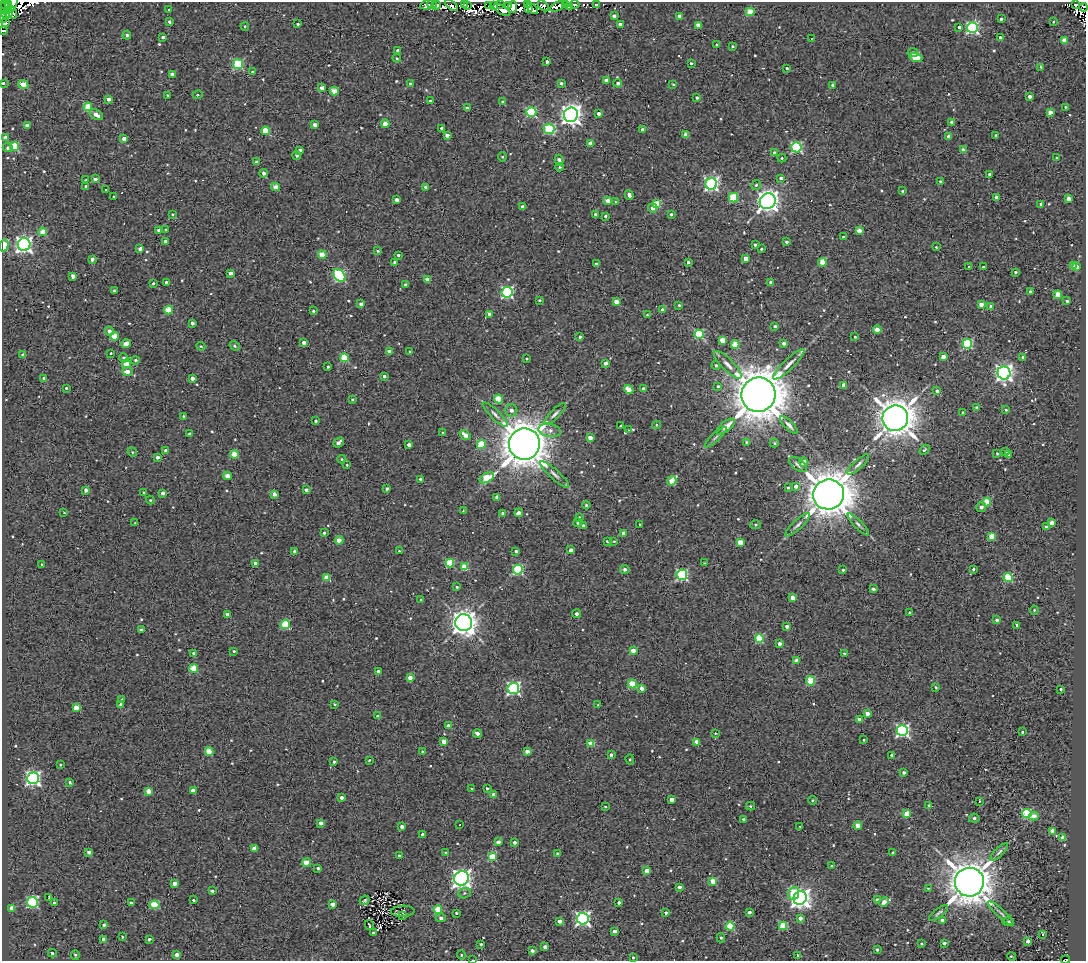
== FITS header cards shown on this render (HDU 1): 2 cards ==
NAXIS1  =                 1084
NAXIS2  =                  959

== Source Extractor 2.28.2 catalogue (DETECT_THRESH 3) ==
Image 1084 x 959 px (HDU 1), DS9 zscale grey, 1 PNG px = 1 image px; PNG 1088 x 963 px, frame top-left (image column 1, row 959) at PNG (2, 2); each listed source drawn as its Kron ellipse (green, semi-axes under 4 px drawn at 4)
Background 1.7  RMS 4.7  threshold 14.2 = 3 sigma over >= 5 px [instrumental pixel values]
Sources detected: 629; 10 with non-positive FLUX_AUTO (blend fragments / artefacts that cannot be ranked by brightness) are neither listed nor drawn; of the other 619, the 500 brightest by FLUX_AUTO listed and drawn (119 fainter detections omitted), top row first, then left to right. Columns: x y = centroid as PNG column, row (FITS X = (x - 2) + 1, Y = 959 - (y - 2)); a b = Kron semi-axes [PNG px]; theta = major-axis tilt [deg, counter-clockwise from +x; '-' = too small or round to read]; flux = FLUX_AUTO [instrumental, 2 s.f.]
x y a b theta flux
8 3 3 3 - 1.7e+04
13 3 10 3 75 1.2e+04
5 4 4 2 - 6.1e+03
432 4 5 2 - 5.9e+02
464 4 3 2 - 6.9e+03
500 4 3 3 - 9.9e+03
527 4 3 3 - 1.3e+04
566 4 3 3 - 5.5e+03
575 4 4 3 - 2.1e+03
596 4 3 3 - 6.0e+02
1076 4 4 3 - 4.4e+03
427 5 7 4 18 1.4e+03
451 5 8 3 -38 5.4e+03
467 5 3 3 - 1.1e+03
488 5 3 2 - 1.3e+03
494 5 3 2 - 3.2e+03
436 6 5 3 - 4.2e+02
509 6 4 3 - 1.3e+03
543 6 7 4 -39 1.2e+03
513 7 6 4 84 2.2e+04
557 7 8 4 27 4.1e+03
570 7 4 3 - 2.7e+03
1083 7 4 3 - 1.5e+03
5 8 7 4 -6 2.4e+04
528 8 3 3 - 2.8e+03
532 9 6 3 -41 2.9e+03
169 10 3 3 - 1.2e+03
502 10 9 4 -31 1.3e+04
750 12 4 4 - 9.9e+03
5 13 6 2 -42 1.4e+04
9 13 5 3 - 1.8e+04
12 13 6 3 -81 1.6e+04
614 16 4 4 - 1.2e+03
679 16 4 3 - 1.5e+03
3 17 5 4 - 3.3e+03
1001 19 3 3 - 4.8e+02
1054 21 3 3 - 2.1e+03
170 22 4 3 - 7.1e+02
5 23 4 3 - 4.6e+03
298 24 3 3 - 5.8e+02
620 24 4 3 - 2.3e+03
698 25 4 3 - 2.9e+03
245 26 4 3 - 3.6e+02
959 27 3 3 - 2.3e+03
972 27 5 5 - 5.3e+04
3 31 4 3 - 5.7e+02
127 35 4 4 - 6.8e+02
163 37 4 3 - 7.4e+02
1000 37 3 3 - 5.0e+02
811 38 3 2 - 8.9e+03
1064 40 4 4 - 3.6e+03
717 45 3 3 - 9.0e+02
732 46 3 3 - 3.6e+02
398 51 4 4 - 1.6e+03
913 53 5 4 - 8.2e+02
397 58 4 3 - 3.2e+02
916 58 6 4 -16 8.2e+03
547 62 3 3 - 1.1e+03
691 63 3 3 - 5.2e+02
238 64 5 5 - 2.7e+04
1041 67 4 3 - 3.4e+02
787 68 4 3 - 4.3e+02
252 72 3 2 - 4.2e+02
172 74 4 4 - 2.4e+03
606 80 4 4 - 2.9e+03
3 83 3 3 - 4.6e+02
561 83 4 3 - 7.8e+02
618 83 4 4 - 1.0e+03
23 84 5 4 - 6.5e+03
410 84 3 3 - 6.7e+02
673 84 3 2 - 3.1e+02
833 85 4 3 - 1.1e+03
322 88 4 4 - 1.9e+03
334 91 4 4 - 6.6e+03
167 95 3 2 - 3.1e+02
198 95 5 4 - 4.8e+02
1030 97 3 3 - 2.1e+03
697 98 4 3 - 6.0e+02
109 99 4 4 - 1.8e+03
430 101 3 3 - 6.7e+02
502 102 3 2 - 3.9e+02
88 107 4 4 - 1.0e+04
1065 107 3 2 - 3.2e+02
467 108 4 3 - 1.2e+03
531 112 5 5 - 2.9e+04
1050 112 4 3 - 2.8e+03
599 114 3 3 - 1.4e+03
96 115 7 4 -31 2.3e+03
571 115 7 7 - 2.2e+05
952 122 3 3 - 2.5e+03
385 124 4 4 - 4.1e+03
315 125 4 3 - 1.9e+03
27 126 4 3 - 1.6e+03
442 129 4 4 - 2.1e+03
549 129 5 5 - 2.5e+04
643 130 3 3 - 1.5e+03
265 131 4 4 - 7.9e+03
447 135 4 3 - 1.5e+03
686 135 4 4 - 4.6e+03
996 135 3 3 - 5.5e+02
949 136 4 4 - 1.5e+03
5 138 4 3 - 2.7e+03
124 139 4 3 - 1.8e+03
590 143 4 4 - 3.1e+03
14 146 4 4 - 1.3e+04
796 147 5 5 - 3.5e+04
8 148 5 4 - 1.0e+03
300 150 4 3 - 1.4e+03
963 150 4 3 - 2.5e+03
775 153 4 3 - 1.9e+03
297 155 4 4 - 7.5e+02
502 157 4 4 - 3.2e+02
782 158 4 4 - 4.6e+02
1057 158 3 2 - 3.4e+02
559 160 5 4 - 8.3e+02
256 162 3 3 - 4.8e+02
559 167 4 3 - 4.2e+02
264 173 4 3 - 1.1e+03
989 174 3 3 - 1.1e+03
781 178 4 3 - 9.0e+02
95 179 3 3 - 1.6e+03
86 180 3 2 - 3.6e+02
940 182 3 3 - 8.2e+02
711 184 6 5 - 8.2e+04
756 185 5 4 - 7.2e+02
86 186 4 3 - 1.1e+03
276 187 4 4 - 4.3e+03
426 187 3 3 - 1.7e+03
106 190 3 2 - 6.6e+02
902 191 3 2 - 3.6e+02
629 195 5 3 - 1.7e+03
113 197 3 2 - 3.3e+02
996 197 3 3 - 1.4e+03
733 198 5 4 - 1.6e+04
1069 199 4 4 - 4.4e+03
396 200 4 4 - 1.7e+03
608 201 4 3 - 4.4e+03
768 201 8 7 - 2.3e+05
615 202 3 2 - 1.4e+03
657 204 4 4 - 1.1e+04
1041 204 3 3 - 1.1e+03
523 207 3 3 - 9.9e+02
653 208 4 4 - 2.0e+03
173 214 3 3 - 3.8e+02
595 214 3 3 - 5.4e+02
671 214 3 3 - 6.0e+02
606 216 3 3 - 6.5e+02
158 230 3 3 - 5.5e+02
166 230 3 3 - 4.2e+02
859 231 4 4 - 3.0e+03
43 232 4 4 - 6.9e+03
843 237 3 3 - 3.4e+02
165 241 3 3 - 6.4e+02
786 242 3 3 - 6.9e+02
24 244 6 6 - 1.3e+05
4 245 6 4 78 4.9e+03
755 245 4 3 - 5.9e+02
936 247 3 3 - 3.6e+02
140 249 4 3 - 1.1e+03
761 249 3 2 - 3.8e+02
378 251 3 3 - 4.7e+02
322 255 4 4 - 6.3e+03
398 255 3 3 - 6.4e+02
92 259 4 3 - 1.3e+03
746 259 4 4 - 3.4e+03
395 262 4 3 - 1.2e+03
688 262 3 3 - 5.9e+02
822 262 4 4 - 8.0e+03
596 264 3 3 - 9.8e+02
1073 266 4 4 - 3.2e+03
969 267 3 3 - 3.1e+02
983 267 3 3 - 4.4e+02
1077 267 3 3 - 2.7e+03
1015 272 3 3 - 5.1e+02
231 273 4 3 - 2.0e+03
73 276 4 3 - 2.1e+03
339 276 7 5 -51 4.6e+04
428 280 4 4 - 3.8e+03
166 282 3 3 - 9.2e+02
771 282 4 3 - 1.2e+03
153 283 3 3 - 5.5e+02
405 285 3 3 - 8.0e+02
115 291 4 3 - 1.1e+03
1030 291 3 3 - 5.5e+02
507 292 5 5 - 5.3e+04
1058 295 4 4 - 7.1e+03
539 300 3 2 - 3.2e+02
1067 301 3 3 - 5.1e+02
616 302 4 4 - 3.3e+03
361 304 4 3 - 1.0e+03
981 304 4 4 - 2.2e+03
679 305 3 3 - 3.3e+02
991 306 4 4 - 1.6e+03
169 310 4 4 - 1.1e+04
662 310 4 4 - 1.6e+03
313 311 3 3 - 5.6e+02
489 314 4 4 - 1.3e+03
647 315 3 3 - 3.2e+02
192 323 4 3 - 9.3e+02
775 326 4 3 - 7.1e+02
877 330 4 4 - 5.3e+03
109 331 4 4 - 1.5e+03
699 334 5 4 - 1.9e+04
114 336 4 4 - 7.3e+03
580 337 3 3 - 4.6e+02
855 337 3 3 - 3.9e+02
722 340 4 4 - 5.8e+03
304 343 4 3 - 1.5e+03
784 343 3 3 - 1.2e+03
126 344 5 4 - 3.5e+03
967 344 5 5 - 2.6e+04
735 345 4 4 - 9.1e+03
201 346 4 4 - 3.4e+02
235 346 5 4 - 5.5e+02
389 351 4 3 - 1.7e+03
410 351 3 3 - 3.2e+02
111 353 3 3 - 1.5e+03
23 355 4 3 - 1.1e+03
943 357 4 3 - 2.8e+03
124 358 5 4 - 7.7e+02
344 358 4 4 - 1.4e+04
1023 358 4 3 - 1.1e+03
527 359 3 2 - 3.1e+02
135 360 4 4 - 6.8e+02
606 363 4 3 - 1.2e+03
126 364 4 4 - 8.7e+03
789 364 21 5 44 2.5e+03
716 365 4 4 - 5.5e+02
728 365 18 6 -45 2.3e+03
328 367 3 2 - 4.4e+02
127 372 5 4 - 2.6e+03
1004 373 6 6 - 1.5e+05
384 376 3 3 - 9.5e+02
192 378 4 3 - 1.4e+03
44 379 3 3 - 1.6e+03
844 385 4 3 - 1.8e+03
718 386 3 3 - 3.8e+02
66 388 3 3 - 4.6e+02
643 389 4 3 - 1.1e+03
629 390 5 4 - 5.3e+03
937 391 4 3 - 9.3e+02
758 395 17 17 - 1.3e+06
352 399 3 3 - 3.6e+02
499 399 4 4 - 9.1e+03
976 407 4 3 - 3.6e+02
511 410 6 6 - 1.5e+03
1006 410 4 3 - 4.7e+02
963 413 4 3 - 4.0e+02
495 414 17 4 -44 1.4e+03
555 414 14 4 46 1.2e+03
184 417 4 3 - 1.3e+03
895 418 13 12 - 6.8e+05
315 421 3 3 - 4.6e+02
656 425 4 4 - 4.0e+02
789 425 11 4 -45 1.2e+03
620 426 3 2 - 4.0e+02
726 426 11 5 39 3.9e+03
550 430 11 6 -10 1.8e+03
628 430 3 2 - 3.9e+02
443 432 3 3 - 1.1e+03
189 434 4 3 - 9.8e+02
465 435 6 4 -41 2.4e+03
716 437 14 4 42 9.7e+02
590 438 4 4 - 2.9e+03
339 442 6 3 40 1.5e+03
747 442 4 3 - 9.7e+02
774 443 4 4 - 4.7e+02
481 444 4 4 - 1.2e+04
524 444 16 15 - 1.0e+06
409 445 4 4 - 1.9e+03
924 450 6 3 47 5.1e+02
166 451 4 3 - 1.8e+03
1005 451 3 3 - 7.5e+02
132 452 5 4 - 4.4e+02
997 453 4 3 - 3.5e+02
234 454 4 4 - 7.2e+03
1009 454 3 3 - 4.3e+02
157 457 4 3 - 1.1e+03
342 459 4 4 - 3.9e+02
803 462 5 4 - 2.1e+03
798 464 10 5 -38 9.3e+02
858 464 14 4 42 1.1e+03
347 465 3 3 - 3.6e+02
554 474 19 5 -42 1.7e+03
227 476 4 4 - 4.2e+03
487 478 8 4 29 1.3e+04
420 479 4 3 - 5.0e+02
672 481 5 4 - 7.0e+03
796 486 4 3 - 1.7e+03
788 488 3 3 - 4.4e+02
387 489 4 3 - 7.8e+02
86 490 4 3 - 1.5e+03
306 490 4 3 - 1.0e+03
144 492 3 2 - 3.1e+02
163 493 4 3 - 1.9e+03
274 494 4 3 - 1.6e+03
828 494 15 15 - 9.9e+05
497 497 4 3 - 1.6e+03
150 500 4 4 - 3.2e+02
987 502 4 4 - 9.9e+03
586 505 4 4 - 4.1e+02
981 507 5 4 - 1.3e+03
463 511 4 3 - 3.3e+02
64 512 4 3 - 3.4e+02
503 513 4 3 - 2.2e+03
519 513 4 3 - 2.0e+03
579 517 4 3 - 4.3e+02
135 523 3 2 - 4.8e+02
578 523 4 4 - 5.7e+02
1052 523 4 3 - 2.8e+03
640 524 3 2 - 3.3e+02
858 524 14 4 -46 1.1e+03
755 525 5 4 - 4.7e+02
797 525 16 4 42 1.3e+03
583 526 3 3 - 1.2e+03
1046 527 4 3 - 1.2e+03
324 533 3 3 - 4.6e+02
623 533 4 3 - 1.2e+03
991 536 4 4 - 6.6e+03
339 540 4 4 - 4.6e+03
607 541 3 3 - 3.4e+02
614 541 3 3 - 3.7e+02
740 542 4 4 - 5.3e+03
571 550 4 4 - 1.4e+03
295 551 4 4 - 2.1e+03
399 551 3 3 - 3.2e+02
516 551 3 3 - 7.1e+02
255 563 4 3 - 1.7e+03
450 563 4 4 - 1.4e+04
704 563 3 2 - 3.2e+02
42 565 3 3 - 5.6e+02
464 567 4 4 - 9.2e+03
625 569 5 3 - 1.4e+03
973 569 3 3 - 7.2e+02
518 570 5 5 - 3.0e+04
843 570 3 3 - 3.9e+02
682 575 5 5 - 4.1e+04
1008 577 4 4 - 1.5e+04
327 578 4 4 - 5.2e+03
457 587 3 3 - 3.4e+02
873 589 4 3 - 7.1e+02
793 598 4 4 - 3.1e+03
421 600 4 4 - 3.1e+02
1034 610 4 3 - 3.4e+02
910 613 3 3 - 8.5e+02
227 614 4 3 - 7.3e+02
576 614 4 4 - 9.4e+02
997 620 4 3 - 1.2e+03
464 623 8 8 - 3.4e+05
285 624 5 4 - 1.6e+04
1017 625 4 3 - 1.1e+03
787 627 4 3 - 1.7e+03
141 630 4 3 - 1.2e+03
759 639 4 4 - 1.5e+04
779 644 3 3 - 1.5e+03
234 651 3 3 - 4.7e+02
633 651 4 4 - 3.2e+03
194 653 3 3 - 7.3e+02
844 653 3 2 - 4.4e+02
796 661 4 4 - 3.2e+03
194 668 4 4 - 9.4e+03
379 671 4 3 - 1.6e+03
410 678 4 4 - 2.1e+03
811 681 4 4 - 1.3e+04
632 684 4 4 - 9.7e+03
936 687 3 2 - 3.7e+02
513 688 6 5 - 6.6e+04
642 688 4 3 - 2.4e+03
1061 689 3 3 - 5.2e+02
122 699 4 3 - 3.9e+02
121 704 3 3 - 1.3e+03
334 704 3 2 - 3.7e+02
598 705 3 3 - 3.1e+02
76 708 4 4 - 4.8e+03
867 713 4 4 - 1.9e+03
377 716 4 3 - 4.9e+02
859 720 4 3 - 3.0e+03
448 726 4 3 - 1.7e+03
902 731 5 5 - 6.3e+04
1022 732 4 3 - 4.0e+02
477 733 4 3 - 1.4e+03
715 733 4 3 - 3.1e+02
864 740 3 2 - 3.5e+02
444 742 4 4 - 3.0e+03
697 742 4 3 - 3.6e+03
591 743 4 4 - 8.1e+03
209 751 4 4 - 7.6e+03
527 751 3 3 - 2.3e+03
423 752 3 3 - 6.1e+02
611 755 3 3 - 9.8e+02
892 755 3 3 - 1.1e+03
630 759 5 4 - 3.5e+02
369 760 4 3 - 3.1e+02
334 762 4 3 - 7.5e+02
60 765 3 3 - 3.4e+02
904 773 4 3 - 9.4e+02
33 778 6 6 - 8.9e+04
70 782 3 3 - 6.9e+02
471 788 3 3 - 9.0e+02
487 788 3 3 - 5.3e+02
149 791 4 4 - 4.5e+03
193 791 4 4 - 2.9e+03
493 794 4 3 - 7.2e+02
342 798 3 3 - 1.1e+03
672 799 4 4 - 2.8e+03
812 800 4 4 - 3.5e+02
979 801 3 2 - 3.9e+02
750 806 4 4 - 3.5e+02
929 806 3 3 - 8.7e+02
605 807 3 2 - 3.1e+02
907 813 4 4 - 5.8e+03
1027 813 5 4 - 2.1e+04
1034 816 5 3 - 3.1e+03
974 818 5 4 - 8.6e+02
743 819 3 3 - 5.5e+02
321 823 4 4 - 1.3e+03
460 825 3 2 - 1.1e+03
858 825 4 4 - 6.0e+03
800 826 3 2 - 4.4e+02
402 827 4 3 - 1.7e+03
1052 831 4 4 - 3.4e+03
422 834 3 3 - 7.6e+02
1063 837 4 4 - 3.9e+03
498 842 4 3 - 1.3e+03
514 842 3 3 - 1.1e+03
254 849 4 4 - 3.2e+03
89 852 4 3 - 1.7e+03
446 852 3 2 - 3.1e+02
999 852 12 4 45 8.0e+02
893 853 3 3 - 4.2e+02
558 854 3 3 - 8.9e+02
399 856 3 3 - 5.7e+02
492 857 4 4 - 1.0e+04
306 863 4 4 - 6.7e+03
832 866 3 3 - 4.9e+02
318 868 4 3 - 5.9e+02
647 871 4 4 - 3.0e+03
462 878 7 7 - 1.5e+05
713 881 4 4 - 5.6e+03
969 882 14 14 - 8.7e+05
175 883 4 3 - 2.4e+03
680 887 4 3 - 1.6e+03
928 888 4 3 - 3.5e+02
212 891 4 3 - 7.7e+02
464 893 6 5 - 7.7e+02
793 893 6 5 - 1.0e+04
49 898 3 2 - 7.7e+02
800 898 7 6 - 1.8e+05
193 900 3 3 - 1.6e+03
365 900 5 3 - 4.6e+02
877 900 3 3 - 1.5e+03
32 902 5 5 - 3.8e+04
884 902 5 4 - 3.3e+03
54 903 3 3 - 5.2e+02
131 903 4 3 - 8.6e+02
619 903 3 3 - 9.0e+02
333 904 4 4 - 3.1e+03
154 905 5 4 - 1.4e+04
12 908 4 4 - 3.6e+03
438 909 4 4 - 7.9e+03
403 911 12 5 2 7.1e+02
749 912 3 3 - 8.5e+02
456 913 3 3 - 4.4e+02
666 913 4 3 - 8.2e+02
939 913 12 3 38 7.2e+02
1001 913 17 3 -43 9.3e+02
403 916 3 3 - 3.8e+02
441 918 5 4 - 9.8e+02
800 918 4 4 - 1.7e+03
583 919 6 6 - 8.6e+04
942 920 4 3 - 1.1e+03
560 921 4 3 - 2.1e+03
1008 922 5 3 - 8.0e+02
104 925 4 3 - 7.3e+02
369 925 5 2 - 3.3e+02
730 926 4 4 - 1.4e+04
783 926 4 4 - 1.2e+04
614 931 4 3 - 1.9e+03
373 933 3 3 - 4.1e+02
1043 934 3 2 - 3.6e+02
122 937 3 3 - 3.4e+02
721 938 4 3 - 5.0e+02
104 939 4 4 - 1.4e+03
149 939 3 3 - 6.7e+02
1028 941 3 3 - 1.8e+03
944 943 3 3 - 8.8e+02
481 944 3 3 - 4.4e+02
921 944 4 3 - 3.2e+02
545 947 3 3 - 1.1e+03
877 949 3 3 - 7.1e+02
532 951 3 3 - 1.2e+03
52 953 4 3 - 5.7e+02
75 955 5 3 - 5.9e+02
177 955 4 3 - 2.1e+03
461 955 4 4 - 3.0e+02
798 955 3 3 - 5.5e+02
1011 956 4 2 - 3.6e+02
633 957 3 3 - 3.8e+02
473 960 3 2 - 3.1e+02
1065 960 4 2 - 7.0e+02
At the frame edge (FLAGS 8, measured only in part): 8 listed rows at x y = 13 3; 1083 7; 3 17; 3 31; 3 83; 4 245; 473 960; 1065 960
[119 fainter detections neither listed nor drawn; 10 non-positive-flux detections neither listed nor drawn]